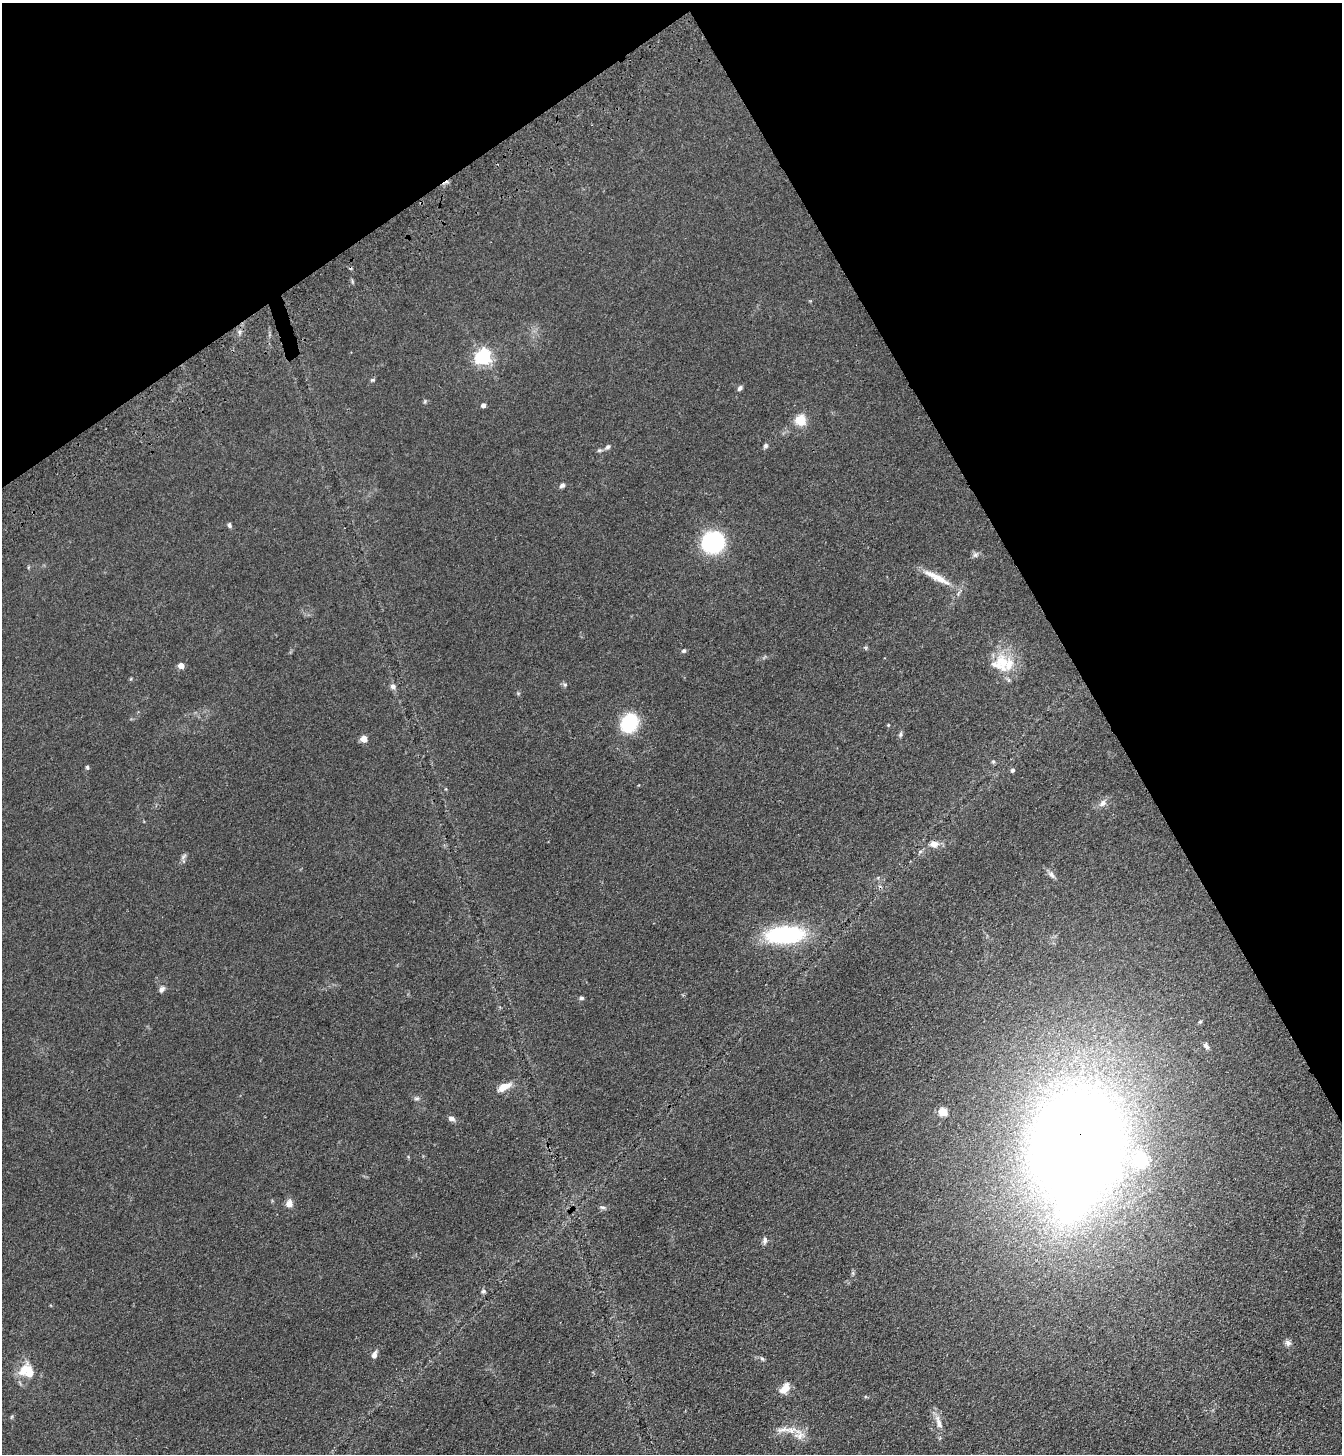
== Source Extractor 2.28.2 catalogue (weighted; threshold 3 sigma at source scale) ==
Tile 3 of 4 x 4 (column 3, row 1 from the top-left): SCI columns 2915-4254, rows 4461-5912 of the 5963 x 6017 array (HDU 1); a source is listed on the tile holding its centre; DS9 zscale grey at full resolution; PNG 1344 x 1456 px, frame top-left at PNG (2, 3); no overlay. Shown black and unused: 28% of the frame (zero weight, under 3 of 4 exposures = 6% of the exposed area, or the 3 px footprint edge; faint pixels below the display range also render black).
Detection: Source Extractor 2.28.2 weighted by HDU 2 'WHT'; one run over the whole footprint, this tile lists its part. Background 0.0855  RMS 0.0086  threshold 0.0385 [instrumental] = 3 sigma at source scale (4.5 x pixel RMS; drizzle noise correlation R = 1.50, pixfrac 1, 0.05/0.05 arcsec/px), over >= 5 px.
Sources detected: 57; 1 inside a brighter object's white glare — not listed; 6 inside a brighter listed object's ellipse — not listed separately; the other 50 listed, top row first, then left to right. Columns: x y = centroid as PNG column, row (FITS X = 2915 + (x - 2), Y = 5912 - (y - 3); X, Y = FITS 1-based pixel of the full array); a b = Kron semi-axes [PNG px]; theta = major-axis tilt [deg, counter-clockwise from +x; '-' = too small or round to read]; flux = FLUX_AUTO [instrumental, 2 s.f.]
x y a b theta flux
483 357 6 6 - 250
372 380 6 4 14 1.2
740 388 7 5 49 2.3
425 401 6 4 48 1.1
483 405 4 4 - 3.6
800 420 13 13 - 13
765 446 7 6 - 1.7
608 447 8 5 40 1.9
562 485 7 5 24 2.2
229 525 7 5 -71 1.8
713 542 14 13 - 130
975 555 8 6 67 2.2
937 577 43 8 -27 15
683 651 6 5 - 1.6
1002 662 28 19 -56 25
181 666 4 4 - 10
565 685 6 5 - 1.4
393 686 7 6 - 3.2
629 723 18 14 62 47
888 725 4 4 - 0.8
900 734 7 5 59 1.6
364 739 5 4 - 15
993 761 6 5 - 1.2
87 767 5 4 - 1.3
1012 770 5 4 - 1.9
1103 803 11 7 45 4.5
934 844 12 8 8 6.1
920 851 6 4 18 1.3
184 856 10 5 45 2.1
1052 875 11 6 -56 3.1
785 935 40 17 3 91
162 989 8 6 48 3.1
581 998 6 5 - 1.5
1206 1046 8 5 -58 2.3
504 1087 17 7 29 9.9
417 1098 8 5 5 1.8
943 1112 8 7 - 9.2
452 1118 8 6 -13 3.1
1078 1145 81 66 81 1700
289 1204 7 6 - 6.6
602 1207 9 5 -14 1.9
765 1240 9 6 84 2.7
483 1291 6 5 - 1.7
1288 1343 9 7 -33 2.9
374 1355 8 5 75 4.1
762 1359 7 4 -52 1.6
24 1369 20 9 55 13
785 1388 14 8 53 9.7
939 1423 20 8 -73 7.7
791 1430 18 9 0 9.2
Overlapping masked pixels (flux is a lower limit): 1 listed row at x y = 1078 1145